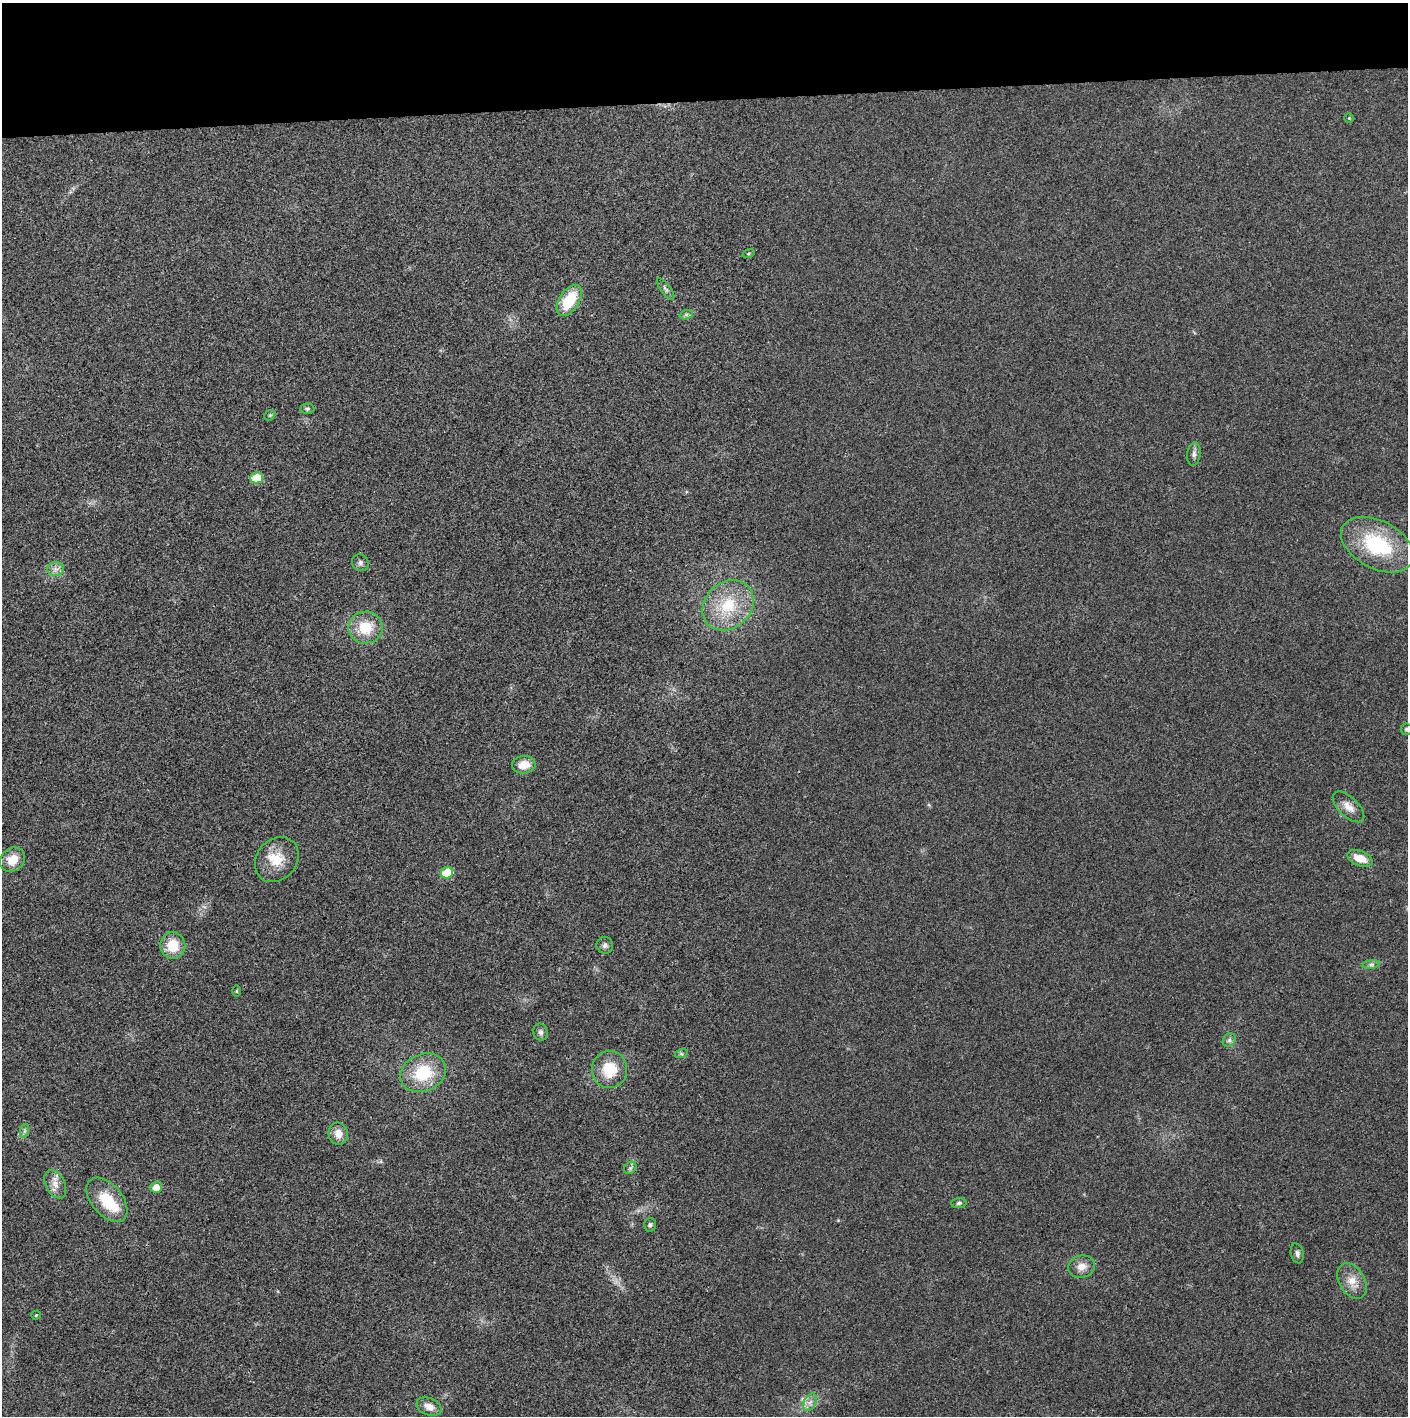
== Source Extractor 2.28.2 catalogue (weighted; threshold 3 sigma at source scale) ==
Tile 2 of 3 x 3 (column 2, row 1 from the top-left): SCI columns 1407-2812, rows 2829-4242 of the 4221 x 4243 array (HDU 1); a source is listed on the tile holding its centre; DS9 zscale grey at full resolution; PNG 1410 x 1418 px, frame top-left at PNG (2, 3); each listed source drawn as its Kron ellipse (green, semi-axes under 4 px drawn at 4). Shown black and unused: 7% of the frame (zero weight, under 3 of 4 exposures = <1% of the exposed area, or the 3 px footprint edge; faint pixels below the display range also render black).
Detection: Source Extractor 2.28.2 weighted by HDU 2 'WHT'; one run over the whole footprint, this tile lists its part. Background 0.0253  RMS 0.0059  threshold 0.0267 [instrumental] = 3 sigma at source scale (4.5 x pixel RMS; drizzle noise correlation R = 1.50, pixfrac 1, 0.05/0.05 arcsec/px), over >= 5 px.
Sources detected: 46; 1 inside a brighter object's white glare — neither listed nor drawn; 1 inside a brighter listed object's ellipse — not listed separately; the other 44 listed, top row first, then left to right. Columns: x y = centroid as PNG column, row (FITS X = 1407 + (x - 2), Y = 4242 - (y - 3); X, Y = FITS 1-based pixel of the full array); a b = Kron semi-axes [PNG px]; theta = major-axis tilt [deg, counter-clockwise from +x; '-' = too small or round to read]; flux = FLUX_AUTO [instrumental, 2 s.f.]
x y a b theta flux
1349 118 5 5 - 0.77
748 254 6 3 19 0.72
666 289 13 5 -53 1.7
569 300 17 10 57 21
686 315 7 4 19 1.3
307 409 7 5 0 1.1
270 415 6 4 43 0.79
1194 454 12 6 84 2.3
257 478 6 5 - 16
1377 545 39 24 -28 46
360 563 9 8 - 1.9
56 569 8 7 - 2.6
728 605 28 23 43 26
365 627 17 16 - 17
1406 729 5 5 - 1.1
524 765 12 8 6 8.3
1349 807 20 9 -44 5.5
1360 858 13 7 -22 8.3
13 860 13 11 42 8.8
277 860 24 20 49 14
447 873 6 5 - 19
173 945 13 12 - 14
605 945 8 8 - 2.1
1371 964 9 4 8 1.5
236 991 6 4 -89 0.68
541 1032 9 7 -75 1.8
1229 1040 7 6 - 1.6
681 1054 6 4 18 0.91
609 1069 19 18 - 17
423 1073 23 18 23 26
24 1131 7 4 71 1.2
338 1134 11 9 -74 5.6
630 1168 7 5 45 1.2
55 1184 15 9 -63 4.8
156 1187 6 5 - 5.9
107 1200 26 15 -50 21
959 1203 7 5 2 1.3
650 1225 7 6 - 1.2
1297 1253 10 6 -77 2.2
1082 1267 13 11 16 5
1352 1281 19 12 -60 8
36 1315 4 4 - 0.64
810 1402 9 6 65 2.7
429 1407 13 8 -21 4.7
Isophote crosses this tile's border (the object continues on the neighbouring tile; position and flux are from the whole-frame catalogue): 1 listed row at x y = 1406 729